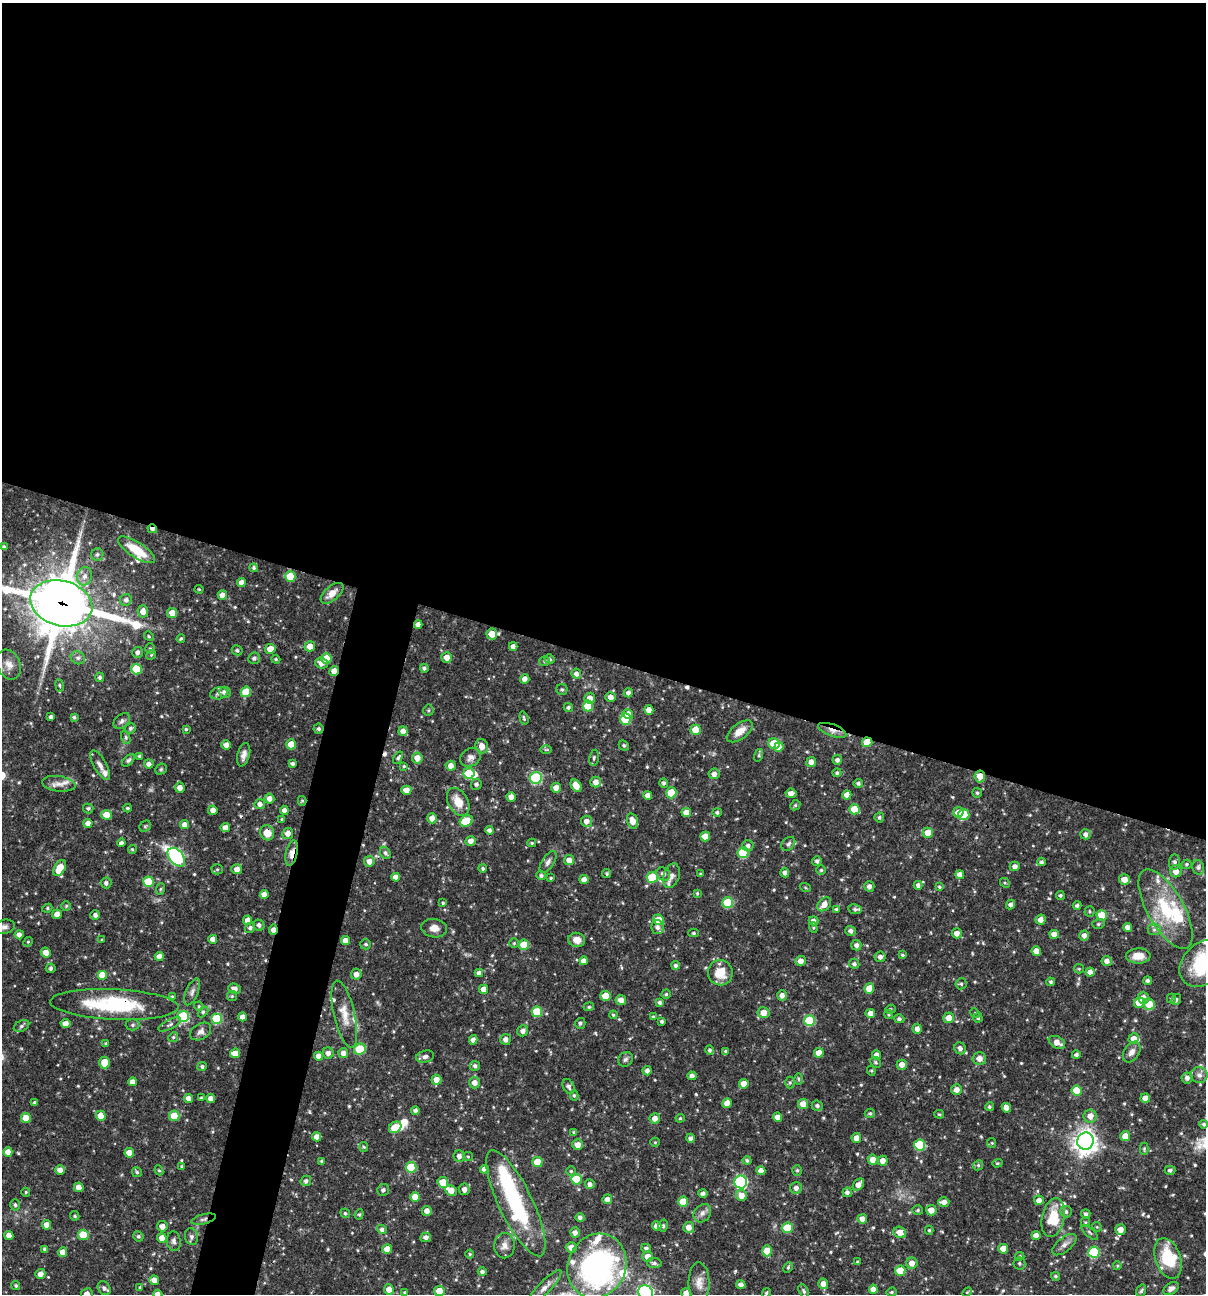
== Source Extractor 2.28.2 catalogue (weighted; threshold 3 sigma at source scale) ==
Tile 3 of 4 x 4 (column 3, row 1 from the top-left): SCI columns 2656-3859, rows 3875-5166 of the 5187 x 5168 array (HDU 1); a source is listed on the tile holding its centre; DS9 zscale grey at full resolution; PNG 1208 x 1296 px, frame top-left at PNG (2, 3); each listed source drawn as its Kron ellipse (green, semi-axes under 4 px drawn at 4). Shown black and unused: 54% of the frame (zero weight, under 3 of 4 exposures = <1% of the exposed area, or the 3 px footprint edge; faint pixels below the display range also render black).
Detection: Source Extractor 2.28.2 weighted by HDU 2 'WHT'; one run over the whole footprint, this tile lists its part. Background 0.0707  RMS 0.0036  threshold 0.0161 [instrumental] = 3 sigma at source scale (4.5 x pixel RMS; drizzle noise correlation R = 1.50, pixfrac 1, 0.05/0.05 arcsec/px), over >= 5 px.
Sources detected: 599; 1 too faint to see at this stretch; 3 inside a brighter object's white glare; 4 cosmic-ray / hot-pixel residue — neither listed nor drawn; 22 inside a brighter listed object's ellipse — not listed separately; of the other 569, all 500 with FLUX_AUTO >= 0.412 (the completeness limit of this list) listed and drawn (69 fainter detections not listed), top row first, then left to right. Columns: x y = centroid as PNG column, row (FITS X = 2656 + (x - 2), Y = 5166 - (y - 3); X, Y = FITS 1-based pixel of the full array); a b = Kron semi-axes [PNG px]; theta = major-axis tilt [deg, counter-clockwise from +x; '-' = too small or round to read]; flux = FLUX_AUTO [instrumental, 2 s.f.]
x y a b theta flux
152 529 5 3 - 2.1
4 546 4 3 - 0.61
136 550 21 7 -33 9.4
97 554 6 6 - 0.82
254 568 4 4 - 0.73
84 576 9 7 72 2
290 576 5 5 - 8.4
241 582 4 4 - 2.1
199 589 4 4 - 0.41
332 593 14 7 41 3.4
222 595 5 5 - 2.8
126 600 6 5 - 1.2
61 603 31 22 -15 1500
143 611 6 5 - 2.6
172 613 5 5 - 3.4
418 625 4 4 - 1.8
492 634 5 5 - 5
149 636 5 4 - 0.49
181 638 4 3 - 0.52
310 646 5 5 - 3.5
513 646 4 4 - 1.8
150 649 5 5 - 0.54
270 649 5 5 - 3.7
237 650 5 4 - 0.65
138 652 5 5 - 1.4
151 655 5 4 - 0.46
447 657 5 5 - 2.6
78 658 7 6 - 1
254 658 6 5 - 1
326 658 5 5 - 6.8
276 659 4 3 - 0.46
549 659 5 4 - 0.63
545 661 5 5 - 0.65
321 663 6 5 - 2.5
9 665 15 11 -68 2.9
424 668 4 4 - 0.78
136 669 5 5 - 13
334 671 5 4 - 3
576 674 5 5 - 1.5
100 677 5 4 - 0.93
525 679 4 4 - 2.1
60 685 6 3 -81 0.43
562 689 5 5 - 0.7
225 692 5 5 - 2.1
246 692 5 5 - 7.8
219 693 9 6 15 1.4
628 693 4 4 - 1.5
610 697 5 4 - 1.8
590 698 5 5 - 2.5
588 706 5 5 - 12
568 707 4 4 - 0.72
428 710 5 5 - 0.59
649 710 4 4 - 3.1
628 714 5 5 - 3.5
51 717 4 3 - 1.1
74 717 4 4 - 0.74
524 718 6 3 -72 0.53
625 719 5 5 - 11
122 721 9 6 41 1.2
130 728 5 5 - 0.83
186 729 4 4 - 0.5
319 729 5 5 - 0.83
696 730 5 5 - 7.6
832 730 15 6 -20 2.2
403 731 5 4 - 2.3
740 731 15 7 37 3.8
126 737 7 4 -72 0.59
867 742 5 4 - 7
291 744 5 5 - 5.5
774 744 6 5 - 8.8
226 745 5 4 - 2.5
624 745 5 4 - 0.55
482 746 7 6 - 3.3
779 747 5 4 - 2.6
546 750 6 4 1 0.41
244 755 12 6 75 1.8
759 755 6 4 72 0.58
139 756 4 4 - 0.71
470 757 11 9 33 2
398 758 7 4 56 0.68
417 758 5 5 - 3.3
594 758 8 4 79 0.66
128 760 7 4 44 0.77
837 760 5 5 - 1.2
811 762 5 5 - 2.3
292 763 4 3 - 0.83
149 764 5 4 - 1.5
100 765 16 6 -61 2
404 766 4 4 - 0.47
451 766 5 5 - 2.5
161 769 6 5 - 0.55
469 773 5 5 - 15
837 773 4 4 - 0.77
714 774 5 5 - 1.8
980 776 6 5 - 3.5
536 778 6 6 - 33
596 782 5 5 - 2.4
664 783 5 4 - 0.9
858 783 4 4 - 0.92
59 784 17 7 -8 2.8
476 784 5 5 - 1
576 786 7 4 -54 4
180 788 5 5 - 2.3
556 788 5 5 - 2.5
406 790 5 4 - 2.8
671 793 5 5 - 9.3
791 793 5 4 - 2
977 793 5 5 - 0.6
648 795 4 4 - 2.5
847 795 4 4 - 2.7
511 797 5 4 - 2.4
269 799 5 5 - 2.2
302 801 5 4 - 0.48
458 802 15 10 -61 5.7
260 804 5 5 - 1.6
795 805 5 4 - 0.57
88 808 5 5 - 0.76
127 808 4 3 - 0.55
854 809 5 5 - 6.5
213 810 5 4 - 2.5
284 810 4 4 - 1.5
686 812 5 4 - 2.7
717 812 5 4 - 0.71
958 812 5 5 - 3.7
106 815 5 5 - 4.3
964 815 5 5 - 12
879 817 5 5 - 0.67
432 818 5 5 - 2.7
282 819 4 3 - 0.47
466 821 7 5 27 10
586 821 5 5 - 2
632 821 8 5 -73 3.2
88 823 4 4 - 1.9
184 825 4 4 - 2.5
145 826 6 5 - 0.54
225 828 4 4 - 2.3
489 830 4 4 - 1.3
267 833 7 7 - 4.7
288 833 5 5 - 2.3
928 833 5 5 - 5
1086 834 5 5 - 1.3
705 837 5 5 - 4.3
471 841 5 5 - 2.1
121 843 4 4 - 1.3
532 843 4 3 - 0.48
788 844 8 5 44 1
748 846 6 5 - 1.3
132 849 4 3 - 0.48
292 853 13 5 76 3.9
385 853 7 5 -56 1
743 853 5 5 - 18
176 857 11 7 -49 61
569 860 5 5 - 2.7
369 861 5 5 - 2.4
817 861 5 4 - 0.93
548 862 12 6 56 1.4
1042 862 4 4 - 0.75
1174 862 8 5 85 1.1
1186 864 5 4 - 0.59
1015 866 5 4 - 1.4
1198 867 7 6 - 1
60 868 9 5 59 7.3
483 868 4 4 - 0.65
217 869 5 5 - 0.51
237 869 5 5 - 2
821 870 5 5 - 0.62
1176 871 6 6 - 2.6
785 873 5 4 - 1.4
607 874 4 4 - 0.58
663 874 7 6 - 1.5
700 874 3 3 - 0.55
960 875 4 4 - 2.3
541 876 5 4 - 0.86
671 876 12 8 73 1.8
396 877 4 4 - 2.2
652 877 5 5 - 14
551 878 4 3 - 0.45
584 879 4 4 - 2.3
1124 879 5 5 - 3
148 882 5 5 - 12
106 883 5 5 - 1.1
1005 883 5 4 - 0.49
918 885 4 4 - 1.2
869 886 5 5 - 1.3
805 887 5 3 - 0.43
939 887 4 3 - 0.54
160 889 6 3 71 0.5
697 893 4 3 - 0.51
264 894 4 4 - 2.4
1060 895 4 4 - 0.61
443 903 4 3 - 0.51
728 903 5 5 - 17
824 904 8 6 44 3.1
1011 904 5 4 - 1.3
1077 905 4 4 - 0.84
66 906 5 4 - 0.48
47 908 5 4 - 0.53
836 909 4 4 - 0.67
855 909 7 5 -11 0.74
1165 909 44 18 -61 21
1090 911 5 5 - 0.54
57 914 5 4 - 2.3
95 915 5 5 - 1.2
1102 915 5 5 - 8.1
248 920 5 4 - 2.5
658 920 5 5 - 6.7
1041 920 5 5 - 2.2
813 921 5 4 - 1.3
1098 924 6 5 - 0.7
259 925 6 5 - 1.1
4 927 11 7 13 1.4
658 927 7 6 - 1.4
1127 927 4 4 - 1.5
250 928 5 5 - 0.73
434 928 13 9 -8 2.8
813 928 5 4 - 0.49
1154 929 6 5 - 1.1
273 930 5 4 - 2.6
851 931 5 5 - 1.4
693 933 5 4 - 0.64
957 933 5 5 - 2.3
1054 934 5 4 - 2.5
19 935 4 4 - 1.8
1084 936 5 4 - 1.9
213 939 4 4 - 2.5
102 940 4 3 - 0.48
577 940 8 7 - 2.9
345 941 4 4 - 2.5
28 942 5 4 - 0.45
514 943 5 5 - 0.47
366 944 5 5 - 0.82
524 945 5 5 - 7.7
856 945 5 5 - 1.4
1036 951 5 4 - 4.1
46 953 5 4 - 3
902 955 4 3 - 0.62
159 956 4 4 - 2.5
1138 956 12 7 1 4
880 957 5 5 - 1.3
584 961 4 4 - 2.2
801 961 5 5 - 2.4
1107 961 5 5 - 1.9
854 964 5 5 - 0.95
1203 964 26 20 47 24
676 965 4 4 - 0.9
51 968 5 5 - 0.86
1079 969 5 4 - 0.42
1090 972 4 4 - 1.9
479 973 4 4 - 1.5
720 973 13 12 - 6.8
356 974 5 5 - 2.1
103 975 5 5 - 7.2
1147 981 4 4 - 0.99
1051 982 4 4 - 0.72
961 984 5 5 - 0.71
869 988 5 5 - 6
235 989 6 5 - 1.8
483 989 4 4 - 2.3
192 992 14 6 67 1.5
666 994 4 4 - 0.59
782 995 5 5 - 1.9
172 996 4 4 - 0.45
232 996 5 5 - 0.48
605 996 5 5 - 7.2
1143 998 6 5 - 2.1
1171 999 5 4 - 0.59
1176 999 6 4 61 0.64
621 1000 5 5 - 2.6
660 1002 4 3 - 0.93
1139 1003 5 5 - 6.3
114 1004 64 15 -3 35
1149 1004 6 5 - 7.1
199 1006 5 4 - 0.47
589 1007 5 4 - 0.48
890 1009 5 4 - 0.51
203 1012 6 4 45 0.57
537 1012 5 5 - 13
763 1013 6 5 - 4.4
870 1013 4 4 - 2.3
975 1013 5 4 - 0.47
344 1014 34 10 -77 5.8
613 1015 4 3 - 0.42
889 1015 4 4 - 0.45
183 1016 6 5 - 27
242 1017 4 4 - 2.5
653 1017 4 3 - 0.61
949 1018 5 5 - 3.5
978 1018 4 4 - 0.7
217 1019 5 5 - 21
899 1019 5 4 - 0.81
662 1021 4 3 - 0.72
809 1021 5 5 - 22
580 1023 5 5 - 0.85
66 1024 5 4 - 2.2
170 1024 12 4 27 1
133 1025 7 5 2 0.76
21 1026 8 5 28 0.77
917 1029 5 4 - 1.8
201 1031 11 8 32 1.8
523 1031 6 5 - 1.7
173 1037 5 4 - 0.56
506 1039 5 5 - 1.7
1134 1039 5 5 - 2.8
473 1040 4 4 - 1.6
1057 1042 9 5 -28 3
106 1043 4 3 - 0.55
960 1048 6 5 - 1.4
360 1049 6 5 - 17
710 1050 5 4 - 0.8
725 1051 3 3 - 0.46
1132 1052 11 7 57 2.2
235 1053 5 5 - 4.7
328 1053 5 5 - 1.6
343 1053 5 5 - 2.2
819 1053 5 5 - 4.7
876 1055 4 4 - 2.1
1076 1055 4 4 - 0.97
318 1056 4 4 - 2.3
425 1057 9 6 14 1.2
979 1058 6 6 - 2.6
625 1059 8 7 - 1.1
875 1062 6 5 - 0.71
105 1063 6 5 - 5.8
902 1065 5 5 - 2.3
202 1066 5 4 - 0.8
475 1066 5 5 - 1
647 1071 4 4 - 1.6
871 1071 5 4 - 0.46
1199 1075 8 8 - 1.9
692 1076 4 4 - 1.6
1187 1078 5 5 - 1.5
798 1079 6 4 -89 0.46
436 1080 5 5 - 3
132 1082 4 4 - 2.2
475 1083 6 5 - 2.4
790 1083 6 4 89 0.58
744 1084 5 4 - 3.6
569 1086 8 5 -62 1.2
957 1090 5 5 - 2.2
1077 1090 5 5 - 9.2
574 1095 5 4 - 0.58
188 1098 4 4 - 2.3
201 1098 3 3 - 0.52
211 1098 4 4 - 2.3
1145 1098 5 4 - 2.5
34 1102 4 4 - 0.55
727 1103 5 4 - 3
803 1104 5 5 - 3.6
817 1106 5 5 - 0.93
989 1107 4 4 - 0.62
1006 1108 5 4 - 2.4
415 1110 4 4 - 1.1
870 1113 5 4 - 0.61
939 1114 5 4 - 0.46
101 1116 5 4 - 4.8
174 1116 5 5 - 7.8
1090 1116 6 6 - 3
777 1117 5 4 - 2.4
26 1118 5 5 - 5.3
655 1118 5 5 - 2.4
680 1118 4 4 - 0.45
1204 1124 4 4 - 0.74
395 1127 7 5 38 5.6
574 1132 4 3 - 0.59
1125 1136 5 5 - 3.5
317 1137 4 4 - 2.4
690 1138 4 4 - 1.3
856 1138 5 5 - 2.6
1085 1141 8 8 - 290
655 1142 5 4 - 0.42
992 1143 5 4 - 0.43
578 1145 5 5 - 2.7
920 1145 5 5 - 19
364 1147 5 4 - 0.44
1144 1149 6 4 89 0.48
8 1152 4 4 - 3
129 1153 5 5 - 3.9
459 1156 6 5 - 1.5
468 1157 5 4 - 0.41
747 1160 4 4 - 0.73
873 1160 5 5 - 3.6
322 1161 3 3 - 0.77
883 1161 5 5 - 2.7
537 1162 5 5 - 7.6
997 1163 5 4 - 0.5
978 1165 5 4 - 0.57
182 1166 4 3 - 0.57
411 1167 5 5 - 14
484 1169 4 4 - 2.2
60 1170 5 4 - 2.2
159 1170 5 4 - 0.5
797 1170 5 4 - 0.57
1170 1170 5 4 - 0.91
571 1171 5 5 - 0.54
761 1171 4 4 - 2.6
137 1172 5 5 - 0.71
576 1179 5 5 - 12
306 1181 5 5 - 1.2
443 1182 5 5 - 6.5
741 1182 6 6 - 43
590 1184 5 5 - 1.3
858 1185 7 4 50 3
79 1187 5 5 - 2.6
796 1188 6 6 - 1.5
464 1189 6 5 - 1.4
383 1190 6 5 - 0.94
451 1191 6 5 - 3.6
26 1192 4 4 - 0.48
847 1192 4 4 - 1.1
703 1193 5 3 - 0.97
741 1195 5 5 - 3.6
415 1197 5 5 - 4.3
607 1199 5 5 - 2
1039 1200 5 5 - 2.3
683 1202 5 5 - 6.7
944 1202 5 5 - 2.1
516 1203 58 17 -64 35
15 1205 6 4 -74 0.8
918 1210 5 4 - 0.53
931 1210 5 5 - 3.4
427 1211 5 4 - 2.2
1066 1212 6 5 - 0.99
345 1213 5 4 - 0.62
702 1213 10 8 51 1.7
359 1214 5 4 - 0.48
1086 1214 5 4 - 0.93
75 1216 5 4 - 0.53
580 1217 4 4 - 1.1
1053 1217 20 11 78 11
203 1219 12 5 14 1.3
862 1219 5 4 - 2.5
1085 1222 5 4 - 0.42
47 1225 5 4 - 2.7
162 1226 5 5 - 2.4
657 1226 5 4 - 2.5
663 1226 6 4 76 0.65
689 1227 5 5 - 2.8
1097 1227 5 4 - 0.45
787 1228 5 5 - 11
382 1229 5 4 - 1
929 1230 4 4 - 0.5
1120 1230 5 5 - 3.1
900 1232 6 5 - 3.6
1090 1232 10 3 -41 0.68
575 1233 5 5 - 1.6
9 1235 4 4 - 2.4
83 1235 5 5 - 7.2
1036 1235 4 4 - 2.3
138 1236 5 5 - 0.68
191 1237 8 6 -79 1.1
426 1237 5 5 - 1.4
162 1238 5 4 - 2.9
174 1241 10 7 -82 1.3
1064 1245 14 7 40 2
504 1246 12 10 88 2.5
571 1247 5 5 - 2.8
646 1248 5 4 - 0.94
45 1249 4 4 - 0.83
387 1249 5 4 - 3.4
1003 1249 5 5 - 4.4
767 1251 5 5 - 6.8
63 1252 5 4 - 3.3
1094 1252 5 5 - 24
470 1254 4 4 - 0.45
1020 1256 4 4 - 0.54
648 1257 5 5 - 3.1
1168 1258 21 12 -71 16
858 1262 4 3 - 0.77
654 1263 7 5 -8 1
912 1263 5 5 - 2.7
1019 1263 6 6 - 0.8
597 1266 33 29 66 98
1117 1266 4 3 - 0.41
788 1267 6 4 63 0.53
900 1271 5 5 - 7.8
482 1272 4 4 - 0.99
40 1274 5 5 - 2.2
1055 1276 4 4 - 0.59
154 1280 5 4 - 2.7
699 1283 20 10 -89 3.6
823 1284 5 5 - 2.3
741 1285 4 4 - 1.7
16 1286 5 4 - 0.57
140 1287 4 3 - 0.45
545 1287 23 6 46 2.6
104 1288 7 6 - 1.3
389 1289 5 5 - 2.5
873 1289 4 4 - 2.7
1171 1289 8 5 32 1.5
439 1291 5 5 - 5
804 1291 7 4 -60 0.7
1141 1291 6 5 - 0.72
405 1292 4 4 - 0.47
646 1292 8 6 -32 80
891 1292 5 4 - 0.52
967 1292 6 3 45 0.42
686 1293 5 5 - 2.5
766 1293 5 4 - 0.63
87 1294 6 5 - 2.3
158 1294 5 4 - 1.4
Overlapping masked pixels (flux is a lower limit): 14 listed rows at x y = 152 529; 290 576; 61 603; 418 625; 334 671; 832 730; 867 742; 980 776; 267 833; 292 853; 273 930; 114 1004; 203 1219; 1168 1258
Isophote crosses this tile's border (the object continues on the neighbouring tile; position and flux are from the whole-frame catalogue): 7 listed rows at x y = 61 603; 4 927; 1203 964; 646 1292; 686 1293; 87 1294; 158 1294